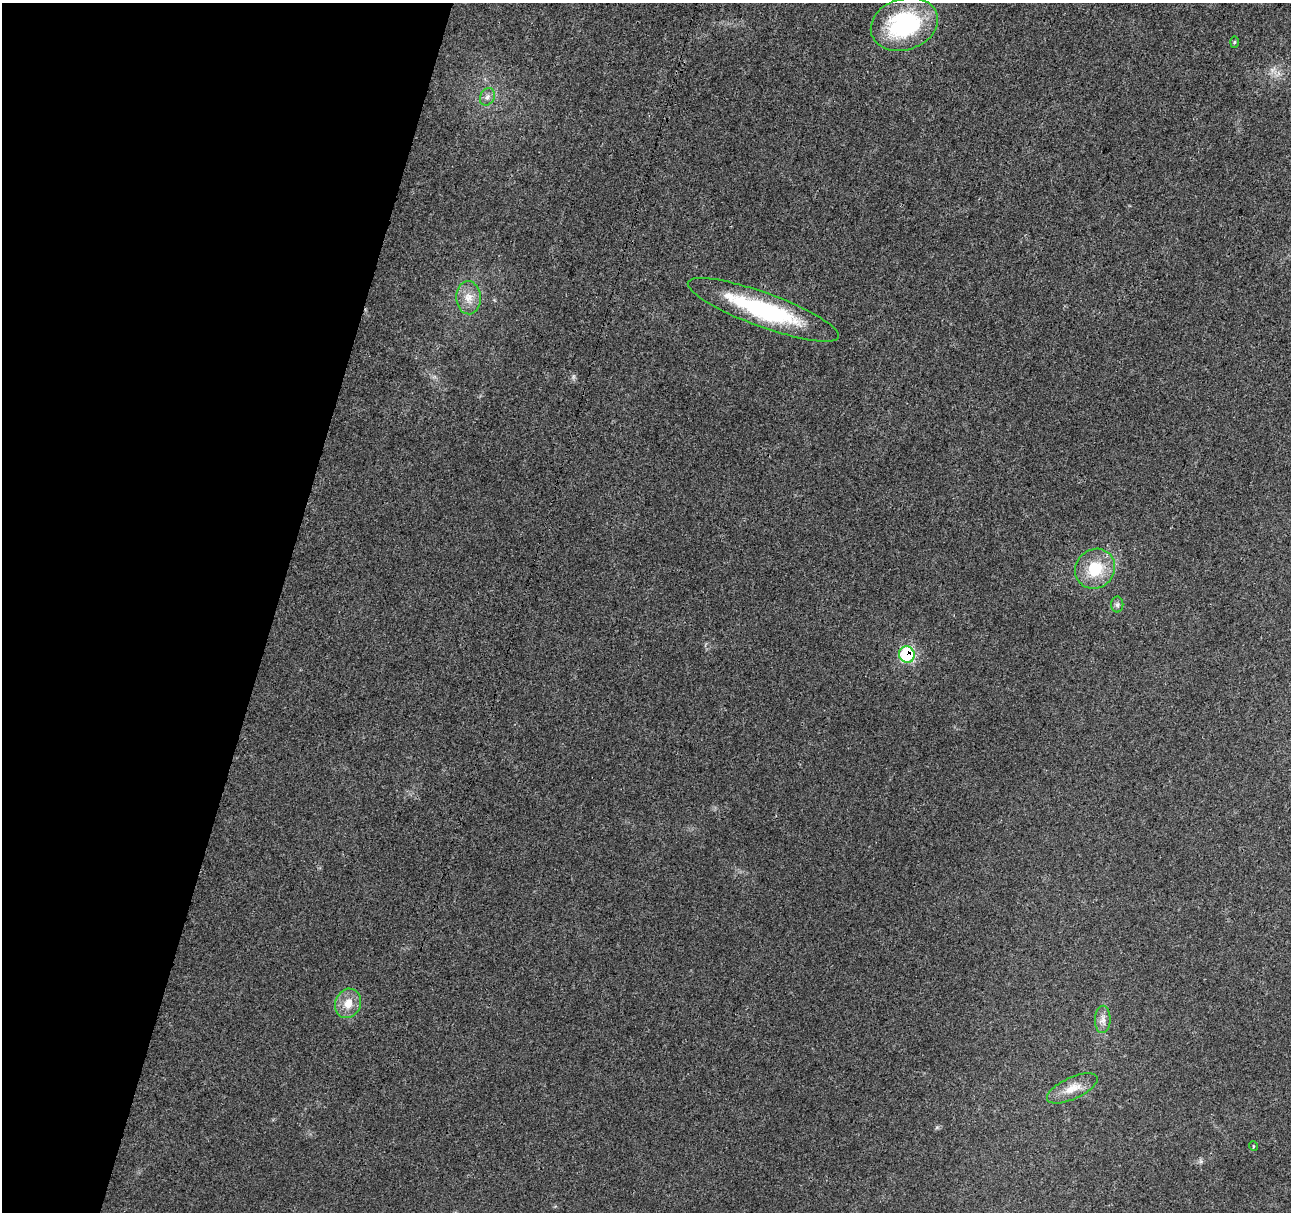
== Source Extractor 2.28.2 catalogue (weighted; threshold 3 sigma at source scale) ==
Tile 9 of 4 x 4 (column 1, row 3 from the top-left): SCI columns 17-1305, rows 1443-2652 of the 5178 x 5357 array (HDU 1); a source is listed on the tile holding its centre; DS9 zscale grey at full resolution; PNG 1293 x 1214 px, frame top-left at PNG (2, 3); each listed source drawn as its Kron ellipse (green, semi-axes under 4 px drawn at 4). Shown black and unused: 21% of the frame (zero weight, under 3 of 4 exposures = <1% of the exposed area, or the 3 px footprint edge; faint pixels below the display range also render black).
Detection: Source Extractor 2.28.2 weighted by HDU 2 'WHT'; one run over the whole footprint, this tile lists its part. Background 0.0265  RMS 0.0036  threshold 0.0164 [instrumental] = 3 sigma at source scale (4.5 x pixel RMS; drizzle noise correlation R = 1.50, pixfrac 1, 0.0396/0.0396 arcsec/px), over >= 5 px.
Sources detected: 12; all 12 listed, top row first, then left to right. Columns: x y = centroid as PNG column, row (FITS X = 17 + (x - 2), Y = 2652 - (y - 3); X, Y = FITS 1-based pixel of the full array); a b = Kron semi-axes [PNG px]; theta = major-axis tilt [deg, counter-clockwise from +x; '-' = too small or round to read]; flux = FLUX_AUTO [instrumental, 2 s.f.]
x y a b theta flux
904 24 34 25 19 44
1234 42 6 4 88 0.43
487 97 9 7 63 1.5
468 298 16 12 -87 4.7
763 310 80 17 -20 44
1095 569 21 19 42 13
1117 604 8 6 89 0.94
907 654 8 8 - 35
348 1003 15 12 67 5.1
1103 1019 13 8 88 2.2
1072 1088 27 10 24 5.7
1253 1146 5 3 - 0.31
Overlapping masked pixels (flux is a lower limit): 1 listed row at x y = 907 654
Unlisted compact peaks at least as high as the median listed source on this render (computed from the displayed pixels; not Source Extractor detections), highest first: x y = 937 1127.